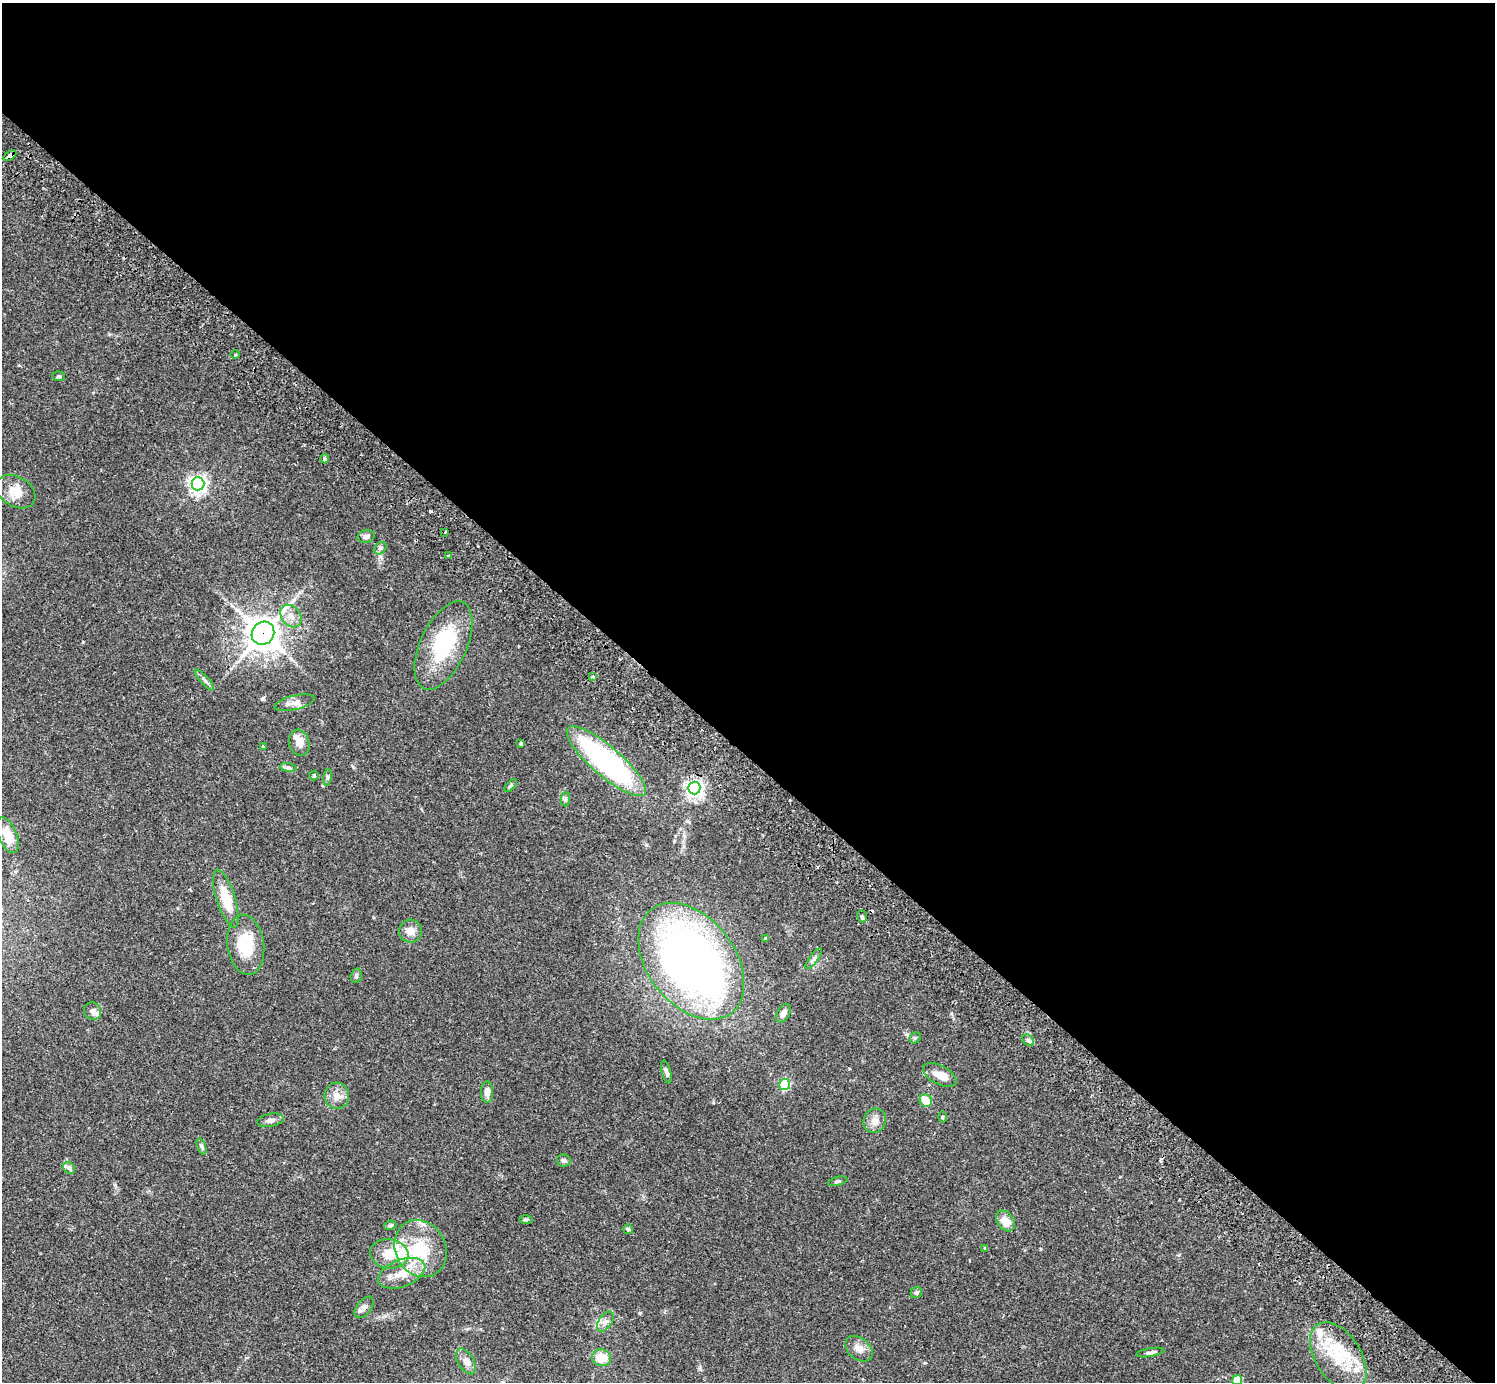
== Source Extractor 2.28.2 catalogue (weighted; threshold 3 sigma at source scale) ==
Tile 3 of 4 x 4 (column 3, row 1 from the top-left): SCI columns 3032-4524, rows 4486-5865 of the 6061 x 6070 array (HDU 1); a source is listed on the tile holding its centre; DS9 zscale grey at full resolution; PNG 1497 x 1384 px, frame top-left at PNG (2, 3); each listed source drawn as its Kron ellipse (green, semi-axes under 4 px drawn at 4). Shown black and unused: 55% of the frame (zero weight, under 2 of 3 exposures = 3% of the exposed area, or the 3 px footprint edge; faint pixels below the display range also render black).
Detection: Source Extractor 2.28.2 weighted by HDU 2 'WHT'; one run over the whole footprint, this tile lists its part. Background 0.106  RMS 0.0064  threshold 0.0288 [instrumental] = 3 sigma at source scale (4.5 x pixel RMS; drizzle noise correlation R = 1.50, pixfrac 1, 0.05/0.05 arcsec/px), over >= 5 px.
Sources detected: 82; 3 inside a brighter object's white glare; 5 cosmic-ray / hot-pixel residue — neither listed nor drawn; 5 inside a brighter listed object's ellipse — not listed separately; the other 69 listed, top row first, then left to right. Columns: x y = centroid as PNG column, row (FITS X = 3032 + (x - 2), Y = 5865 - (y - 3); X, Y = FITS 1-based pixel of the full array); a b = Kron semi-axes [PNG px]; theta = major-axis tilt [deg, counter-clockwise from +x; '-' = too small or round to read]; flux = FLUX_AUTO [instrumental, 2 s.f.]
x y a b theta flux
9 156 7 3 31 8.9
235 355 5 3 - 0.71
59 376 6 4 -2 1.1
324 459 5 3 - 3.4
198 484 6 6 - 240
16 492 21 15 -32 9.9
445 532 3 2 - 0.82
366 536 8 6 12 1.9
380 548 7 5 46 1.5
449 556 4 3 - 2.6
291 616 12 9 -52 5.1
263 633 12 11 - 980
443 645 47 23 65 43
592 677 4 3 - 0.87
204 680 13 3 -48 1.7
294 703 20 7 13 4.7
299 743 13 10 -76 5.6
521 743 4 3 - 1.2
263 747 4 4 - 0.55
606 761 50 15 -41 120
288 768 8 4 -8 1.4
314 775 5 4 - 1.2
327 777 8 4 81 1.2
511 786 8 4 50 1.1
694 788 6 6 - 270
566 799 7 4 90 1.3
8 835 19 9 -68 12
226 899 30 9 -72 17
862 916 6 4 -71 1.2
410 931 11 11 - 4.6
766 938 3 3 - 1.1
246 945 30 18 -82 22
814 959 13 4 52 1.9
691 961 66 43 -52 420
356 976 7 5 75 1.2
93 1011 9 8 - 3.5
783 1013 10 6 59 3.8
915 1038 6 5 - 1.1
1028 1040 6 5 - 1.5
666 1072 11 4 -76 2.1
940 1075 18 9 -27 7
785 1085 5 5 - 56
487 1092 11 6 90 4.6
337 1096 13 12 - 5.7
926 1101 6 5 - 11
942 1117 5 3 - 0.65
270 1120 13 6 10 2.9
875 1121 12 11 - 4.7
201 1146 8 3 -71 1.1
564 1160 7 6 - 1.6
69 1168 6 5 - 1.3
838 1181 10 4 14 1.1
526 1219 6 4 1 0.9
1005 1221 11 8 -55 7.9
390 1225 6 4 19 1.2
628 1229 5 5 - 1.1
984 1248 3 3 - 0.56
420 1249 29 25 -61 31
389 1254 19 14 -8 14
402 1273 25 13 21 13
916 1293 6 5 - 1.2
364 1307 12 7 53 2.6
605 1322 11 6 55 2.9
859 1349 15 10 -40 5.1
1150 1352 14 4 9 1.9
1338 1357 38 22 -57 31
601 1358 9 8 - 11
466 1361 14 7 -59 3.5
1237 1380 5 5 - 22
Overlapping masked pixels (flux is a lower limit): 2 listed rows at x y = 9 156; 263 633
Isophote crosses this tile's border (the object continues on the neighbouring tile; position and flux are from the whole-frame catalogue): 1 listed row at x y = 1237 1380
Unlisted compact peaks at least as high as the median listed source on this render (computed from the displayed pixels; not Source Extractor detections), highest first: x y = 83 642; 640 1313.